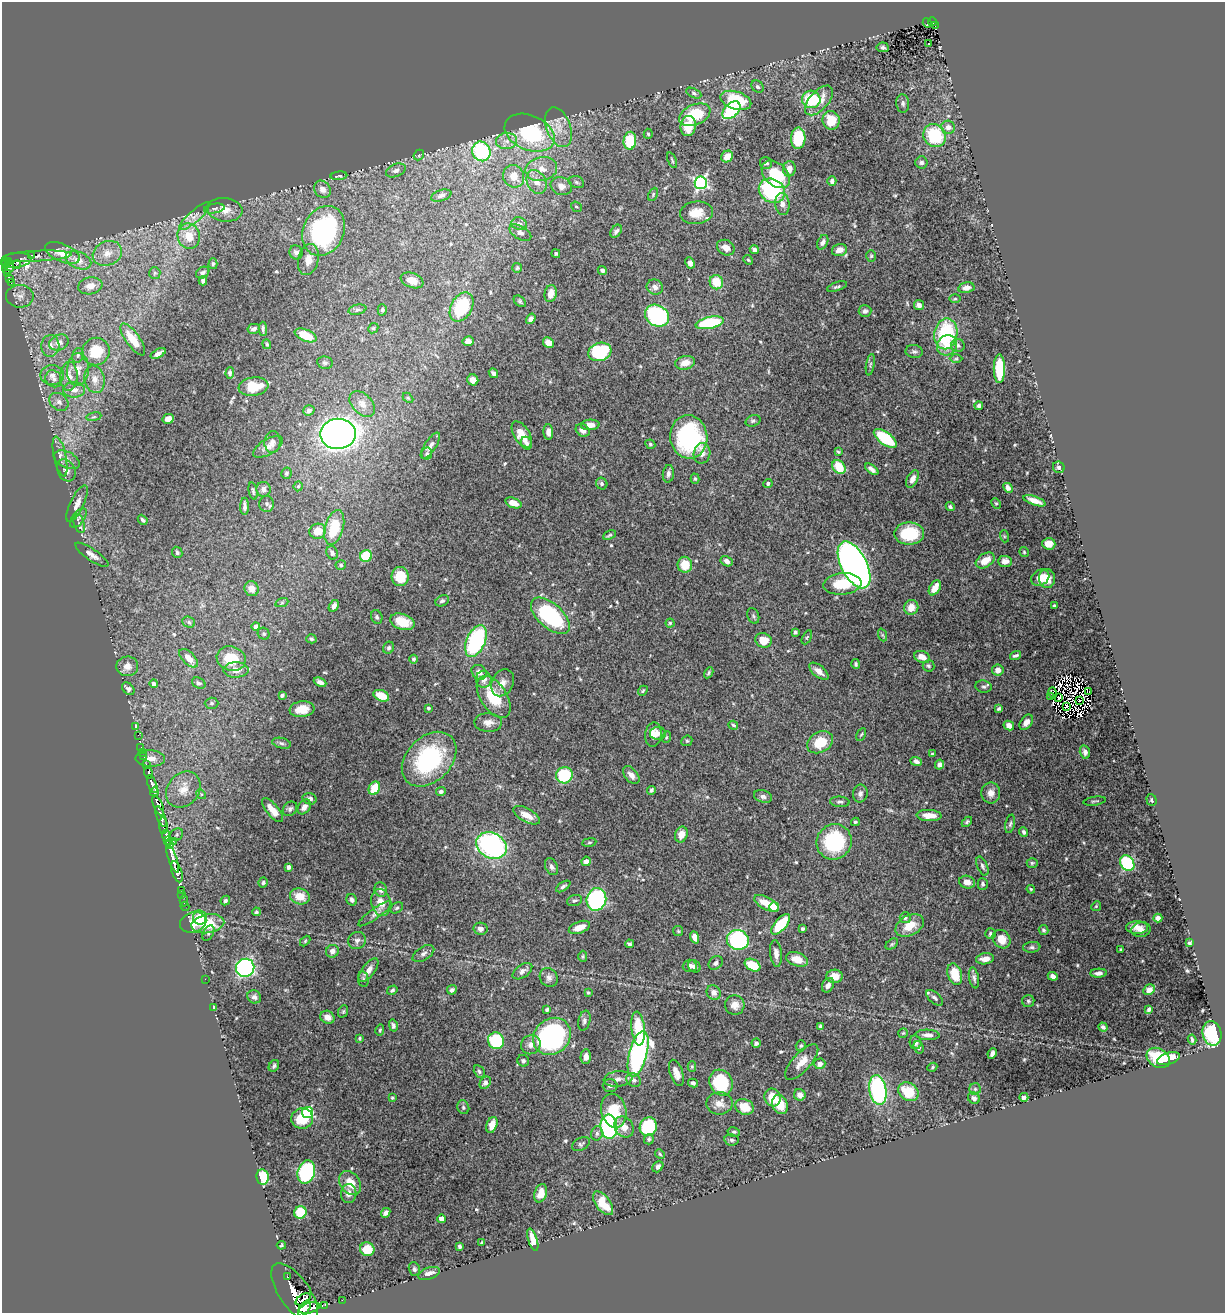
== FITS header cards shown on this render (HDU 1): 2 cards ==
NAXIS1  =                 1223
NAXIS2  =                 1311

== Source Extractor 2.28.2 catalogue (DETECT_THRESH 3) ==
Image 1223 x 1311 px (HDU 1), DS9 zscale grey, 1 PNG px = 1 image px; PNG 1227 x 1315 px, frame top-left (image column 1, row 1311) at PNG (2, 2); each listed source drawn as its Kron ellipse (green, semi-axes under 4 px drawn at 4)
Background 1.13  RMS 0.018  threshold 0.0531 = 3 sigma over >= 5 px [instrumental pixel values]
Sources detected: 564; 8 with non-positive FLUX_AUTO (blend fragments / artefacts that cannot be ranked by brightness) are neither listed nor drawn; of the other 556, the 500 brightest by FLUX_AUTO listed and drawn (56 fainter detections omitted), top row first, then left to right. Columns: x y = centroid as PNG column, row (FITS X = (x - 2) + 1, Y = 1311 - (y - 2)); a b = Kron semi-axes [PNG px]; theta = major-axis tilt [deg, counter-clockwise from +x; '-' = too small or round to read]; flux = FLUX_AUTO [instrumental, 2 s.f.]
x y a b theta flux
932 22 4 3 - 27
927 23 5 3 - 4.8
935 26 4 2 - 7
929 44 3 3 - 4.8
883 47 6 5 - 2.7
757 87 7 5 -45 3
694 93 8 4 -25 2.5
811 99 9 8 - 46
736 100 16 9 -17 62
819 100 18 9 48 18
903 103 9 6 -85 3.5
731 110 11 6 44 95
695 115 16 10 24 49
831 120 9 8 - 25
688 126 10 7 83 24
559 127 21 12 -69 20
948 127 7 6 - 7.4
530 133 26 17 -23 130
648 134 5 4 - 1.7
935 135 12 11 - 65
798 138 11 7 87 47
506 141 10 8 5 9.1
630 141 9 6 86 55
481 151 10 9 - 110
419 155 6 4 49 1.8
727 157 6 5 - 12
672 160 8 2 -67 1.5
921 162 6 6 - 3.2
766 163 6 6 - 3.6
541 169 16 12 11 20
789 169 8 6 86 7.8
396 170 10 6 22 3.6
776 174 16 11 -43 52
339 176 8 3 5 2
514 176 11 10 - 20
832 181 5 4 - 4.1
536 182 12 9 -62 14
576 182 8 5 -18 2.8
701 183 6 6 - 230
561 186 11 9 -20 10
322 189 9 7 -50 7.4
772 191 13 11 -32 120
653 194 7 4 65 1.8
441 196 10 5 18 3.9
782 204 11 7 -85 7.1
576 207 6 4 -40 1.7
214 208 10 4 8 3.3
224 210 18 11 -6 16
696 213 16 11 6 19
194 216 19 6 41 9.5
519 224 8 6 -15 3.9
324 231 26 20 65 180
616 231 7 5 55 3.7
520 233 12 6 -30 4.6
189 236 13 11 -76 25
823 242 8 5 63 4.8
726 248 9 7 -32 7.6
754 249 4 4 - 5.7
839 250 8 6 15 7.3
296 252 7 6 - 4.4
62 253 18 8 -23 19
107 253 15 12 25 14
556 254 4 4 - 1.8
32 255 3 2 - 6.7
37 256 35 5 3 7.7
871 256 6 5 - 1.7
308 259 16 10 76 12
16 260 15 7 6 76
78 260 13 8 -23 12
748 260 5 4 - 1.5
8 262 4 3 - 110
690 263 6 4 -63 4.3
17 264 4 3 - 38
213 264 5 4 - 2.3
6 265 3 3 - 99
8 268 6 5 - 180
517 268 5 5 - 1.9
602 270 5 4 - 3.3
155 273 6 5 - 2.4
203 273 7 5 33 3.4
7 274 3 3 - 67
9 278 4 3 - 67
412 280 12 7 -21 10
203 281 4 4 - 3.2
716 282 7 6 - 26
11 283 3 2 - 34
90 286 12 8 11 11
655 287 8 7 - 6
837 287 10 4 17 2.5
966 288 8 5 12 7.1
551 294 9 6 78 9.1
20 296 14 11 -1 9.7
955 299 6 4 1 1.5
520 301 7 5 -40 1.9
919 305 5 5 - 5.4
461 307 15 10 62 71
357 310 9 5 13 2.6
382 310 6 4 -87 2.6
865 311 6 6 - 3.1
657 316 12 10 -32 150
531 319 5 4 - 4.7
710 323 14 5 11 84
373 328 5 4 - 1.5
254 329 6 5 - 3.3
263 329 7 3 -89 2.7
946 334 15 11 80 93
305 335 12 6 -22 32
133 339 19 7 -54 22
468 341 6 5 - 6.5
59 342 10 7 22 8.4
548 343 6 5 - 10
267 344 5 4 - 1.6
947 345 10 9 - 16
958 345 7 6 - 3.3
50 346 11 9 85 8.3
96 351 14 13 - 33
914 351 8 6 -8 3.1
600 352 12 9 19 100
158 353 8 3 29 5.6
78 355 7 5 75 2.9
956 359 6 4 1 2.1
325 363 8 6 -10 2.7
685 363 10 7 13 12
870 365 11 3 80 2.1
78 369 16 11 86 12
999 369 14 5 -90 58
230 373 6 4 86 2.8
493 373 5 3 - 4.2
52 375 12 10 1 8.4
69 376 14 8 88 12
54 379 9 7 -49 4.9
95 379 14 10 -78 11
473 380 5 5 - 6.6
253 387 15 9 8 33
74 390 11 7 0 9.4
408 398 6 4 -44 1.4
59 402 10 8 -37 5.8
362 404 15 10 -45 11
979 406 4 3 - 2.7
309 410 6 5 - 3.8
94 417 8 4 9 1.8
168 419 5 5 - 9.2
753 421 8 5 18 2.7
590 425 9 5 4 9.2
583 430 7 6 - 5.6
548 432 8 5 -88 7.7
338 434 18 15 1 980
522 434 14 7 -59 22
689 437 22 18 -83 160
885 438 13 6 -37 71
272 442 11 8 89 5.7
526 443 6 5 - 3.9
650 444 5 4 - 1.9
430 446 15 5 57 5.8
268 447 17 7 31 9.2
838 452 4 3 - 1.5
702 453 10 8 79 7.9
427 454 6 5 - 2.5
60 456 20 6 -78 7.8
67 460 14 8 -25 7.8
839 467 7 6 - 30
1059 467 6 5 - 2.5
872 469 8 4 -38 4.7
66 470 12 8 -63 7.6
286 473 5 5 - 2.3
668 474 9 5 83 4.2
695 479 5 4 - 1.9
912 479 9 5 64 6.6
768 483 4 4 - 2.6
602 484 6 5 - 2.4
298 486 5 4 - 1.8
1008 488 5 4 - 5.4
263 489 7 7 - 4.7
253 491 9 3 -79 2
1035 501 12 4 -19 9.6
513 503 8 5 -21 10
996 503 5 4 - 1.6
77 504 20 6 64 8.5
266 504 8 7 - 3.2
245 506 8 3 89 3.4
950 507 4 4 - 2.3
78 518 11 6 53 3.5
143 520 5 3 - 2.6
79 524 10 5 -73 4.1
334 528 18 9 75 41
318 531 8 7 - 18
909 534 15 11 0 44
609 535 7 3 25 2
1004 536 6 4 -72 1.5
1049 544 7 6 - 9.9
177 552 6 5 - 2.7
1024 552 5 5 - 1.4
332 553 7 5 -64 3.7
92 555 19 6 -34 7.6
366 556 6 5 - 46
985 560 10 6 32 16
727 561 6 5 - 5.1
1005 561 7 5 -1 6.3
341 565 5 4 - 2
685 565 8 7 - 25
854 565 25 12 -62 840
400 577 9 8 - 35
1040 578 9 7 30 13
1047 578 9 8 - 16
842 584 19 11 5 34
935 588 8 5 60 17
252 589 7 7 - 10
442 601 7 5 27 2.7
282 602 7 4 20 1.9
1054 605 3 3 - 1.7
334 606 6 4 60 5.6
911 607 7 7 - 15
550 616 24 12 -42 140
753 616 8 5 -69 2.5
377 617 7 5 -67 2.5
189 622 7 5 -23 2.2
402 622 12 8 -18 26
670 623 4 4 - 1.7
256 626 4 4 - 5.7
795 632 4 3 - 2.4
264 634 6 5 - 2.1
883 635 7 4 -70 1.7
807 637 8 4 62 1.7
311 639 5 4 - 1.9
763 640 8 7 - 19
476 641 16 9 66 150
389 648 6 5 - 3.1
1016 655 6 3 18 2.7
922 657 8 5 -23 11
189 658 11 6 -44 11
231 659 15 12 -18 32
414 659 4 4 - 2.2
856 664 5 4 - 2.1
127 666 11 10 - 8.1
928 666 6 5 - 2.2
236 670 12 8 1 11
998 670 5 5 - 6.9
819 671 11 6 -39 9
479 672 8 6 -42 7.9
709 673 6 4 61 2
484 679 8 8 - 7.7
320 682 6 4 -26 5.1
199 683 7 5 -27 2.9
503 683 14 10 63 9.5
154 684 4 4 - 4.7
983 687 8 6 -8 3.2
128 689 7 5 -46 3.5
643 691 5 4 - 1.6
1089 691 4 2 - 2.6
1052 693 5 3 - 7.2
282 695 4 3 - 3.7
381 696 8 5 -22 23
494 697 23 13 -57 41
1051 697 3 2 - 3.1
1058 698 2 2 - 1.7
1079 700 2 2 - 2.4
211 703 7 5 0 2.6
1066 706 3 2 - 1.5
428 708 3 3 - 1.8
302 709 12 8 7 18
999 709 4 3 - 2.2
488 722 14 9 -2 9.4
1026 722 8 5 53 8.2
733 725 5 3 - 1.9
1009 726 5 4 - 8
135 727 3 3 - 7.1
658 733 8 6 1 4.9
861 734 7 3 62 1.7
138 735 3 2 - 3.2
653 735 12 8 83 11
666 737 6 4 70 1.6
687 741 6 5 - 1.7
820 742 14 10 28 33
281 743 9 5 -14 3
141 747 2 2 - 8.2
143 752 3 2 - 12
1085 752 7 5 -76 3.8
932 754 3 3 - 1.5
144 757 3 2 - 7.8
150 758 15 8 -2 9.9
429 759 31 22 45 130
916 761 6 4 -21 3.8
146 765 3 2 - 33
939 765 5 4 - 4.5
149 773 6 3 -72 100
564 775 8 8 - 55
631 775 10 6 -51 6.2
152 784 9 4 -69 640
374 788 7 5 63 28
183 790 19 15 51 22
651 790 4 3 - 2.7
154 792 4 3 - 160
441 792 5 4 - 3
991 793 10 9 - 8.2
201 794 5 4 - 1.5
860 794 9 7 80 4.7
763 796 9 6 -17 4.7
310 799 7 5 -17 4.3
1151 800 6 5 - 2.1
1095 801 11 2 9 1.7
840 802 10 5 -5 2.9
158 805 11 4 -68 1100
304 807 8 5 52 6
290 809 8 6 46 3.2
272 810 14 6 -50 14
527 815 15 6 -28 14
161 816 11 4 -69 310
929 816 12 5 -2 13
855 822 4 3 - 1.6
967 822 6 4 45 2.3
1010 824 9 5 78 2.6
163 826 8 4 -87 210
1024 832 4 3 - 2.6
166 835 5 3 - 180
177 835 7 5 47 2.5
681 835 8 6 70 12
168 840 4 3 - 88
173 841 2 2 - 10
589 842 7 3 9 1.7
834 842 18 17 - 93
169 845 4 2 - 64
491 845 16 12 -28 220
173 859 14 3 -71 940
586 861 5 4 - 5.1
1032 863 5 4 - 1.9
1127 863 8 6 -56 100
982 866 10 5 -67 3.3
288 867 4 3 - 3.8
551 867 9 6 -62 3.7
177 872 11 5 -72 710
967 882 8 6 -18 9.9
263 883 5 4 - 2.4
983 884 6 5 - 2.6
563 886 8 4 34 2.5
1031 889 4 3 - 1.6
181 890 2 2 - 8.1
381 890 7 6 - 5.3
182 894 2 2 - 5.4
300 896 10 8 -18 19
596 899 11 9 72 150
225 900 5 4 - 2.3
352 900 6 5 - 3.8
574 900 8 5 20 2.6
184 901 5 2 - 11
381 902 13 10 -78 14
766 903 14 6 -27 22
185 906 4 3 - 2.4
1096 906 5 4 - 1.5
774 907 5 5 - 37
397 908 7 5 38 2.1
256 912 4 4 - 2.1
375 914 20 5 35 6
200 917 7 7 - 16
905 918 5 5 - 2.5
1158 918 4 4 - 4.6
193 922 13 9 21 32
208 924 16 9 10 43
781 924 13 6 48 45
910 925 15 10 29 22
579 927 11 5 21 13
1137 927 11 6 0 10
803 928 4 3 - 2
480 929 7 6 - 5.1
1043 930 5 4 - 2.3
1141 930 9 7 11 6.3
678 931 5 5 - 1.5
208 933 8 5 60 2.9
990 934 5 5 - 2.6
695 937 6 4 -68 8.3
1001 939 10 8 -52 17
357 940 9 8 - 5.4
738 940 11 10 - 150
305 941 6 4 46 1.4
1189 943 4 3 - 2.1
630 944 4 4 - 2.8
892 944 7 4 36 1.7
1032 947 8 5 6 3.3
1120 950 3 3 - 1.9
332 951 6 6 - 6.4
423 954 12 6 33 5
776 954 13 5 -83 8.1
583 956 5 4 - 1.6
797 959 11 6 -18 16
985 959 9 5 8 9.3
716 963 8 6 43 3.8
753 965 8 5 -27 36
690 966 7 6 - 5.4
694 966 7 5 -41 5.1
245 968 9 9 - 240
369 970 14 6 53 9.4
522 971 11 6 35 5.3
1099 973 8 4 2 4.7
955 974 11 7 -71 32
835 976 8 7 - 14
1053 976 5 4 - 4.7
549 977 10 8 -54 5.5
974 978 10 5 -78 3.7
205 979 2 2 - 30
363 979 8 5 -81 2.2
828 985 8 5 62 6.3
392 990 5 4 - 2.2
452 990 5 4 - 2.9
1149 990 6 5 - 6
588 992 4 3 - 1.5
714 993 7 7 - 7.6
254 997 7 6 - 4
934 998 10 5 -41 3.4
1028 1001 6 6 - 2.2
735 1005 10 9 - 9.9
214 1008 3 3 - 2.9
547 1009 3 3 - 2.6
1149 1009 4 3 - 3.8
343 1011 6 4 69 1.8
327 1017 7 6 - 8.5
584 1021 10 6 77 3.9
393 1025 6 4 -75 3.1
820 1026 4 3 - 2.1
1103 1027 5 3 - 2.8
638 1028 17 6 -84 39
380 1030 5 4 - 1.6
903 1033 5 4 - 1.5
1212 1033 12 9 -76 82
928 1035 12 5 -3 5.9
552 1036 20 17 41 220
360 1038 4 3 - 1.6
1192 1040 5 3 - 2.2
496 1041 8 8 - 95
916 1042 7 6 - 4.5
756 1043 4 4 - 3.4
531 1045 10 9 - 7.2
801 1046 6 5 - 2.2
919 1047 6 5 - 2.5
992 1053 5 4 - 3.6
638 1054 23 9 75 310
586 1057 7 5 88 8.3
1158 1058 12 9 -30 35
1169 1059 12 5 18 28
523 1061 6 5 - 2.5
802 1062 22 9 48 15
819 1064 6 5 - 5.9
274 1066 6 5 - 2.8
692 1067 5 4 - 1.6
932 1067 5 4 - 1.5
479 1071 6 5 - 2.4
676 1073 13 6 -71 9.6
618 1079 14 7 6 7.2
633 1080 8 6 -44 4.7
721 1082 13 11 -62 72
485 1083 7 5 52 4
693 1083 5 4 - 2.7
610 1086 7 6 - 3.6
975 1089 6 6 - 2.7
878 1090 15 8 -80 170
908 1092 11 8 -33 35
800 1095 6 5 - 7.2
1024 1097 4 4 - 3.5
392 1098 3 3 - 1.5
773 1098 9 8 - 24
974 1098 6 5 - 3.4
720 1103 13 11 1 11
780 1105 10 7 -70 19
463 1107 7 5 -68 2.9
744 1107 10 7 -24 22
614 1111 17 12 -77 37
308 1112 6 5 - 120
302 1119 11 10 - 35
492 1125 8 5 70 15
609 1127 12 8 -85 220
624 1127 11 9 -56 12
648 1127 9 8 - 87
734 1132 6 4 -12 2
597 1133 7 5 75 2.9
649 1139 5 5 - 2.8
732 1140 7 5 -9 2.7
581 1144 9 6 27 2.9
660 1154 5 4 - 1.5
658 1167 6 5 - 4.1
306 1172 12 8 71 130
263 1177 7 6 - 59
350 1183 13 10 -54 18
541 1193 9 6 73 11
349 1194 9 7 85 6.9
603 1203 14 7 -53 24
300 1212 6 6 - 38
386 1213 5 4 - 4.6
441 1219 4 4 - 11
533 1240 11 4 -73 14
481 1243 3 3 - 1.6
281 1245 4 3 - 1.5
459 1246 4 3 - 2.5
367 1249 7 7 - 24
414 1269 7 5 -71 2.8
429 1273 11 6 18 6.9
287 1277 3 3 - 50
295 1293 35 15 -56 2800
303 1299 8 4 33 560
342 1300 2 2 - 4.5
325 1305 4 2 - 9.5
304 1308 9 5 55 880
309 1308 10 5 18 960
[56 fainter detections neither listed nor drawn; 8 non-positive-flux detections neither listed nor drawn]